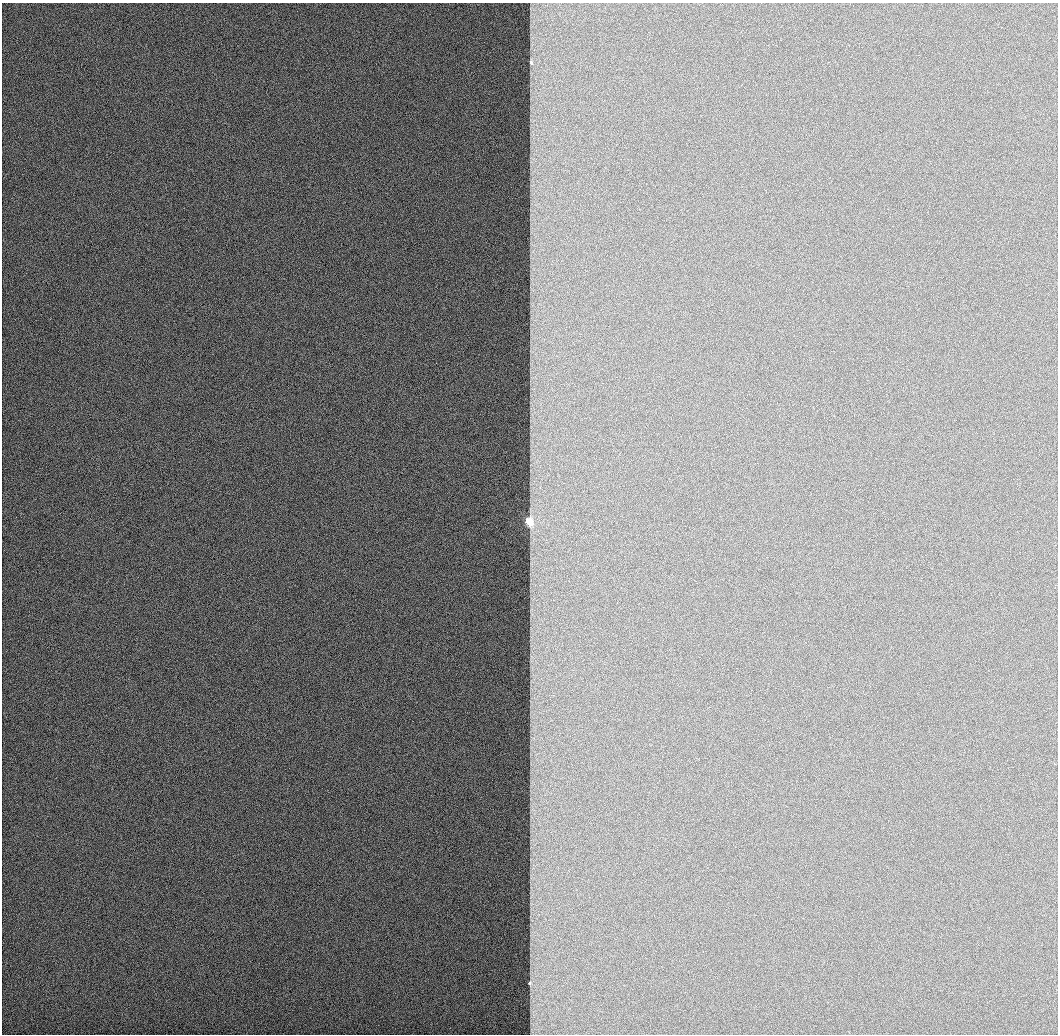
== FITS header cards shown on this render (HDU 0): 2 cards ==
NAXIS1  =                 1056 / Length of Axis 1 (Serial)
NAXIS2  =                 1032 / Length of Axis 2 (Parallel)

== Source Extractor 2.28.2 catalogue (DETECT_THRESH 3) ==
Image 1056 x 1032 px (HDU 0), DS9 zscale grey, 1 PNG px = 1 image px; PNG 1060 x 1036 px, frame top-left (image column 1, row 1032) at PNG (2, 3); no overlay
Background 518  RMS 2.9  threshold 8.71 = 3 sigma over >= 5 px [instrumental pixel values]
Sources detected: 3; all 3 listed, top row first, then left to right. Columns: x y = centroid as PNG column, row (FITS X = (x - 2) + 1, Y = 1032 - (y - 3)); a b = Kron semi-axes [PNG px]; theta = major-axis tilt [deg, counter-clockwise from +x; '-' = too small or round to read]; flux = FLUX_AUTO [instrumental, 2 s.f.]
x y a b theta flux
531 63 3 3 - 400
529 522 4 3 - 13000
529 983 3 3 - 500